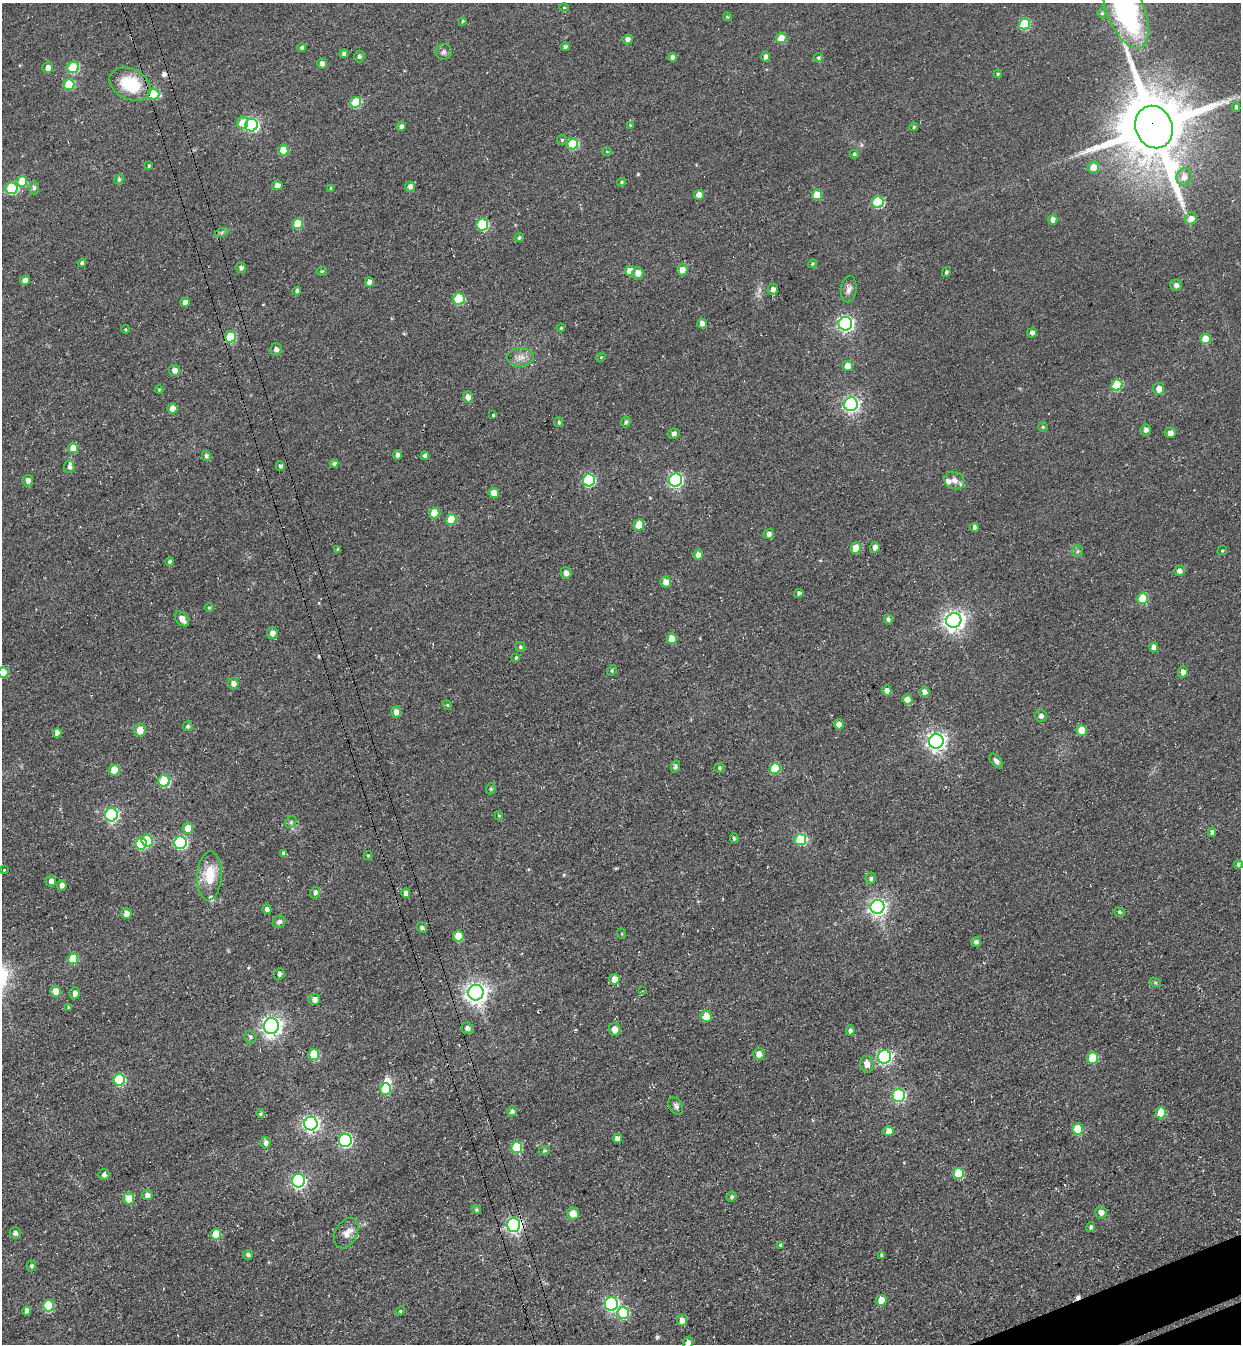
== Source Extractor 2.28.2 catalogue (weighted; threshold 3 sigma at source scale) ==
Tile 6 of 4 x 4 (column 2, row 2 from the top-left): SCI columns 1551-2789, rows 2746-4087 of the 5451 x 5491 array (HDU 1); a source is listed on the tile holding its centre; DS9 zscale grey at full resolution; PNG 1243 x 1346 px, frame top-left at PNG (2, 3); each listed source drawn as its Kron ellipse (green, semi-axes under 4 px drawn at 4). Shown black and unused: <1% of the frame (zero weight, under 3 of 4 exposures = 7% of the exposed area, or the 3 px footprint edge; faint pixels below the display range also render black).
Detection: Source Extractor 2.28.2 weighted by HDU 2 'WHT'; one run over the whole footprint, this tile lists its part. Background 0.0477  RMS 0.017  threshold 0.0769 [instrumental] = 3 sigma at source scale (4.5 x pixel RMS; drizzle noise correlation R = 1.50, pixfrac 1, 0.05/0.05 arcsec/px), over >= 5 px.
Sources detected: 256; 1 inside a brighter object's white glare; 3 cosmic-ray / hot-pixel residue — neither listed nor drawn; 3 inside a brighter listed object's ellipse — not listed separately; the other 249 listed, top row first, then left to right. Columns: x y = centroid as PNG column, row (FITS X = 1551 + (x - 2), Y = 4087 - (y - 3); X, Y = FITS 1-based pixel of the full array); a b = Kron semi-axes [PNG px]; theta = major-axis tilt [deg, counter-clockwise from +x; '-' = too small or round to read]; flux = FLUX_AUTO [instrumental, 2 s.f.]
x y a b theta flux
564 7 4 3 - 1.3
1126 11 39 19 -68 300
1102 13 5 4 - 2.7
727 17 4 3 - 1.9
463 21 3 3 - 2.2
1024 24 5 5 - 82
781 38 5 5 - 36
628 39 5 5 - 8.1
302 47 4 4 - 3.4
565 47 4 4 - 4.2
443 52 8 8 - 5.4
344 54 4 4 - 5.4
359 56 6 5 - 4
672 57 4 4 - 6.7
766 57 5 4 - 7.5
818 58 5 4 - 2.9
322 64 5 4 - 7.5
73 67 6 5 - 81
48 68 5 5 - 12
998 74 4 4 - 2.1
130 84 22 15 -25 78
69 85 5 5 - 70
153 94 6 5 - 68
356 102 5 5 - 72
1236 107 5 4 - 3
242 123 6 5 - 31
251 125 6 6 - 250
630 125 4 4 - 1.4
401 126 5 4 - 6.7
914 127 4 3 - 2.4
1154 127 21 18 -68 18000
562 140 5 5 - 2.6
573 144 5 5 - 79
283 150 5 5 - 33
607 151 5 3 - 1.6
854 154 4 4 - 3
149 166 4 3 - 2.4
1094 167 6 5 - 21
1184 177 8 7 - 12
119 179 5 4 - 3.2
22 181 5 5 - 39
622 182 4 3 - 2.6
277 185 5 5 - 7.6
410 187 5 5 - 7.2
11 188 6 5 - 110
34 188 7 4 89 4
331 188 4 4 - 2.2
699 195 5 5 - 17
817 195 5 5 - 35
878 202 6 6 - 130
1191 219 6 5 - 11
1053 220 5 4 - 9.7
298 224 5 5 - 44
482 224 6 5 - 120
222 232 7 4 19 3.3
519 238 5 4 - 2.6
82 263 4 4 - 3.9
812 264 4 4 - 2.4
241 268 5 5 - 4.8
682 270 5 5 - 15
322 271 5 4 - 2.4
630 271 5 5 - 25
946 272 5 4 - 3
638 273 5 5 - 15
25 280 5 4 - 10
369 282 5 4 - 12
1176 285 6 5 - 5.9
773 289 5 5 - 7.3
849 289 13 8 84 8.8
297 291 4 4 - 4.5
459 299 5 5 - 87
185 302 5 4 - 11
702 323 5 4 - 12
845 324 7 7 - 450
561 328 4 3 - 1.6
125 329 4 3 - 1.4
1032 333 5 5 - 6.5
230 337 5 5 - 78
1205 339 5 5 - 37
276 349 6 6 - 6.1
520 357 13 9 3 14
601 357 5 3 - 1.5
848 366 5 5 - 21
174 370 6 5 - 9.9
1117 385 5 5 - 73
1159 389 6 5 - 15
159 390 4 4 - 1.8
468 397 5 5 - 10
851 404 7 6 - 450
173 409 5 5 - 18
493 415 4 4 - 2.2
559 422 5 4 - 3.2
626 422 5 5 - 4.8
1043 427 5 4 - 2.4
1146 430 5 5 - 7.3
1170 433 6 5 - 7.9
673 434 6 5 - 6.4
73 448 5 5 - 21
397 455 5 4 - 5.5
206 456 5 4 - 4.8
425 456 4 4 - 7.9
334 463 4 3 - 4.5
280 466 5 4 - 4.2
69 467 6 5 - 5.1
589 480 6 6 - 160
675 480 6 6 - 280
28 481 6 5 - 8.4
954 481 11 8 -24 11
494 493 5 5 - 20
434 513 5 5 - 35
451 519 5 5 - 45
639 525 5 5 - 44
974 527 4 3 - 5
769 534 5 5 - 5.1
875 547 5 4 - 8.4
856 548 5 5 - 27
337 549 4 4 - 1.5
1078 551 6 5 - 3.4
1222 551 5 4 - 2.2
698 555 5 5 - 10
170 562 4 4 - 3.8
1179 571 5 5 - 7.6
566 573 6 5 - 6.3
666 582 5 5 - 13
799 593 5 4 - 3.7
1143 599 5 5 - 64
209 608 4 4 - 1.9
182 619 9 5 -49 15
888 619 5 4 - 4.3
954 620 7 7 - 1000
272 633 5 5 - 10
672 639 5 5 - 26
520 647 5 5 - 2.7
1154 647 5 4 - 10
516 658 4 3 - 2.3
612 670 5 4 - 2.4
3 672 5 5 - 43
1183 672 5 5 - 8.2
233 683 5 5 - 9
887 690 5 4 - 8
924 692 5 4 - 11
907 699 5 5 - 15
447 705 5 4 - 2.2
396 712 5 5 - 10
1041 716 6 6 - 5.6
839 724 5 5 - 7.8
188 726 5 5 - 3.6
140 730 6 6 - 20
1081 730 5 5 - 29
57 733 5 4 - 10
936 741 7 7 - 770
996 761 9 5 -51 7.5
675 766 6 4 75 3.8
719 768 5 4 - 2.4
775 768 5 5 - 70
114 770 5 5 - 36
164 781 6 5 - 99
491 789 6 4 70 2.7
111 815 6 6 - 270
499 816 5 4 - 2.5
291 822 6 5 - 3.1
188 828 6 5 - 21
1212 832 4 4 - 5.9
734 838 5 3 - 2.6
800 840 6 5 - 96
147 841 6 5 - 64
180 843 6 6 - 220
141 844 6 5 - 110
284 854 4 4 - 6.1
368 855 4 4 - 1.7
1238 864 4 4 - 4.5
4 870 3 2 - 1.3
209 876 24 12 86 46
871 878 6 5 - 4.7
51 881 5 5 - 6.9
62 885 5 4 - 9
315 893 6 5 - 5.9
406 893 5 4 - 7.7
877 907 7 7 - 570
267 909 5 4 - 7.4
1119 912 6 4 -19 3
126 913 5 5 - 9.7
279 922 6 6 - 5.4
422 928 5 5 - 5
622 934 5 3 - 1.8
458 936 5 5 - 30
976 942 5 4 - 5.2
73 959 5 5 - 47
279 974 6 5 - 3.8
614 979 5 5 - 23
1155 982 6 4 -19 2.1
55 991 5 5 - 17
642 991 3 2 - 1.5
75 993 6 5 - 6.2
476 993 8 7 - 1100
314 999 5 5 - 10
68 1007 4 3 - 1.5
706 1016 5 5 - 27
271 1026 8 7 - 880
467 1028 6 5 - 6.4
614 1029 6 6 - 16
850 1031 5 4 - 5.4
250 1037 6 5 - 3.6
314 1054 5 5 - 57
759 1054 6 5 - 12
884 1057 7 6 - 310
1093 1058 5 5 - 69
867 1064 8 6 -80 14
119 1080 6 5 - 110
385 1089 6 5 - 67
899 1095 6 6 - 210
676 1106 9 6 -57 5.7
512 1111 5 5 - 5.4
1161 1113 5 5 - 45
260 1114 4 4 - 2.7
311 1123 7 6 - 460
1078 1129 5 5 - 53
889 1131 5 5 - 17
617 1139 4 4 - 12
345 1140 6 6 - 240
265 1143 6 5 - 7.1
517 1147 6 5 - 79
544 1151 6 3 19 2
958 1173 5 5 - 56
104 1174 5 5 - 6.3
298 1181 7 6 - 370
147 1195 5 5 - 7.8
731 1197 5 4 - 3.5
129 1199 6 5 - 27
476 1209 5 4 - 3.1
1101 1212 6 6 - 11
573 1214 6 6 - 19
513 1225 7 6 - 400
1091 1227 5 4 - 3.6
15 1233 6 5 - 4.3
346 1233 16 11 62 14
216 1234 5 5 - 40
780 1245 4 3 - 1.8
248 1255 5 5 - 4.5
882 1255 4 3 - 2.8
31 1266 5 5 - 3.7
881 1300 5 5 - 27
611 1304 6 6 - 320
48 1306 6 5 - 82
27 1311 5 4 - 6.8
400 1311 5 3 - 1.7
623 1313 6 5 - 71
682 1320 5 5 - 13
688 1343 6 5 - 11
Overlapping masked pixels (flux is a lower limit): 3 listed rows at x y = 153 94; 1154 127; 513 1225
Isophote crosses this tile's border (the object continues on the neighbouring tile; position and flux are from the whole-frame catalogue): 3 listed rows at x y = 1126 11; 3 672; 688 1343